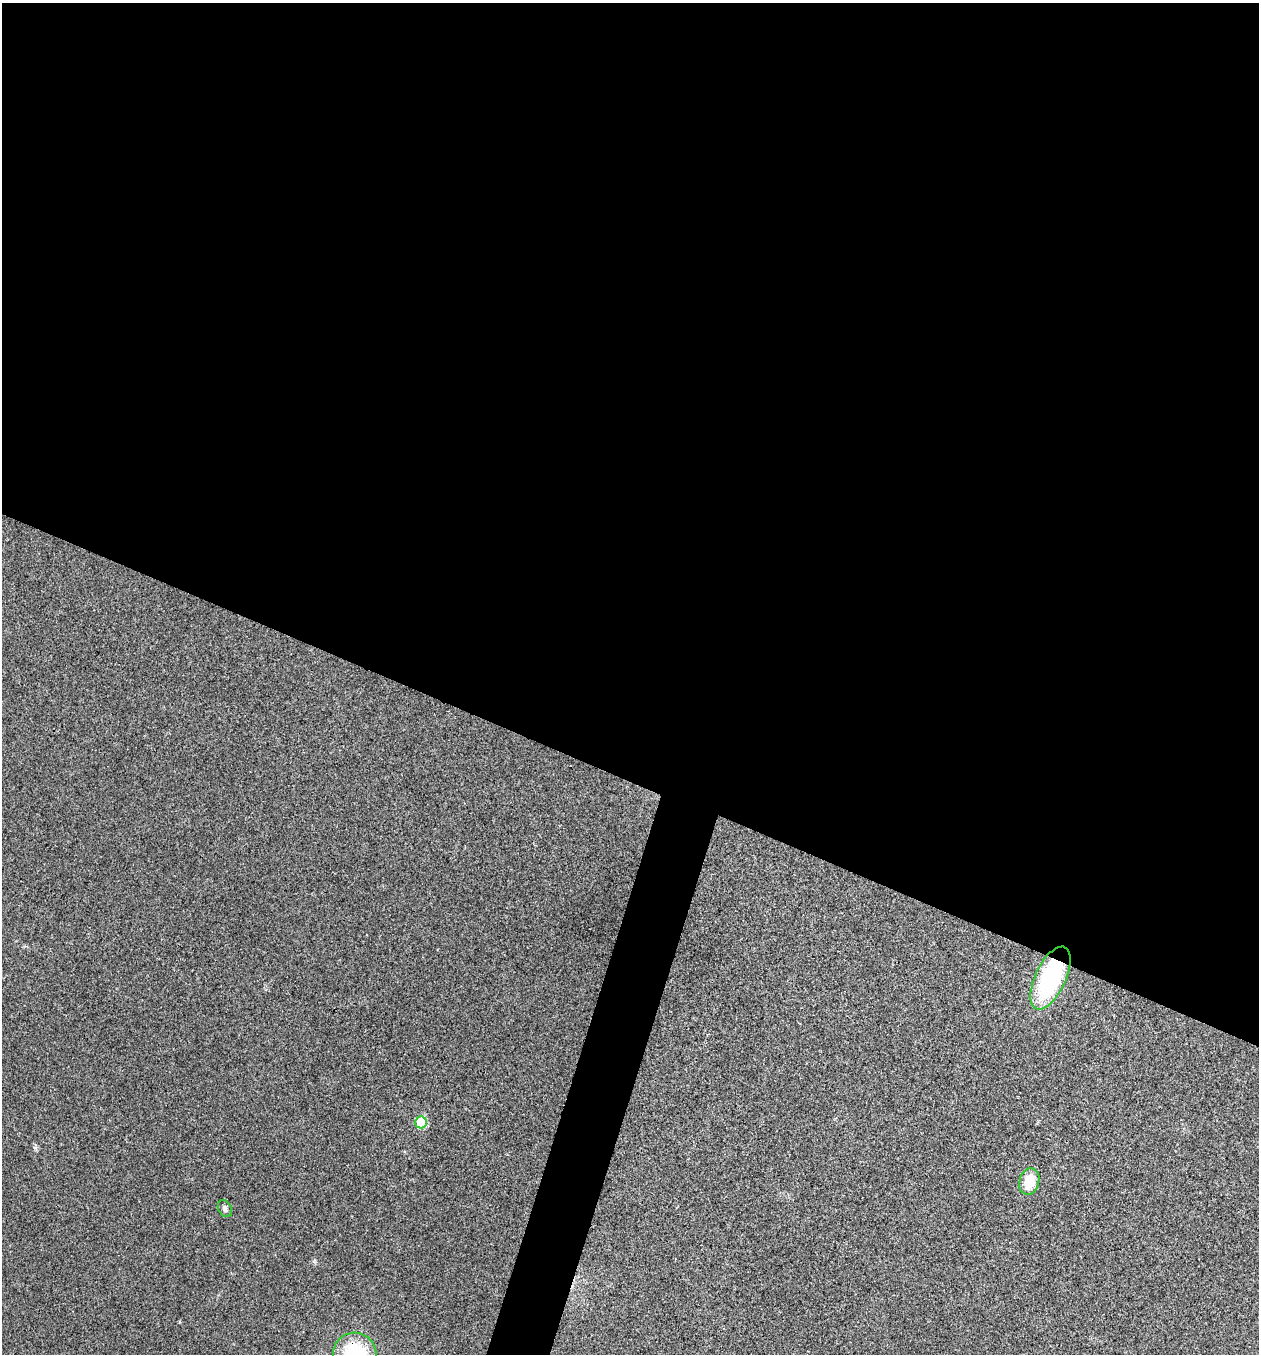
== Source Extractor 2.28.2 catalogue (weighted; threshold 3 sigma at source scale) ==
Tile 3 of 4 x 4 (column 3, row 1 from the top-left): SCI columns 2651-3907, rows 4064-5415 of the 5431 x 5417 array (HDU 1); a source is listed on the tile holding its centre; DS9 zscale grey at full resolution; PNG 1261 x 1356 px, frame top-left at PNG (2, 3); each listed source drawn as its Kron ellipse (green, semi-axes under 4 px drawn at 4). Shown black and unused: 60% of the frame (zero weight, under 3 of 4 exposures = <1% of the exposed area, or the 3 px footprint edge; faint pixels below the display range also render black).
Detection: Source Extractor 2.28.2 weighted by HDU 2 'WHT'; one run over the whole footprint, this tile lists its part. Background 0.0241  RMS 0.0054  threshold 0.0241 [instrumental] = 3 sigma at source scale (4.5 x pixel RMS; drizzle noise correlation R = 1.50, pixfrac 1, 0.05/0.05 arcsec/px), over >= 5 px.
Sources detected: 5; all 5 listed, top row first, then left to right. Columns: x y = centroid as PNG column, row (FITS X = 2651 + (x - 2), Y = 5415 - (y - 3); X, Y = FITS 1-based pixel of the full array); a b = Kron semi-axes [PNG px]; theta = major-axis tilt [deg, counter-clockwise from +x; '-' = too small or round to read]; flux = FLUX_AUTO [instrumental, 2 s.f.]
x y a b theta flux
1050 978 34 15 65 71
421 1122 6 5 - 22
1029 1181 13 10 74 11
225 1208 9 6 -62 1.7
355 1353 21 21 - 41
Overlapping masked pixels (flux is a lower limit): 2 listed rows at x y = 1050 978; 355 1353
Isophote crosses this tile's border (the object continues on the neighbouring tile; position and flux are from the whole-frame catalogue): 1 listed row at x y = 355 1353